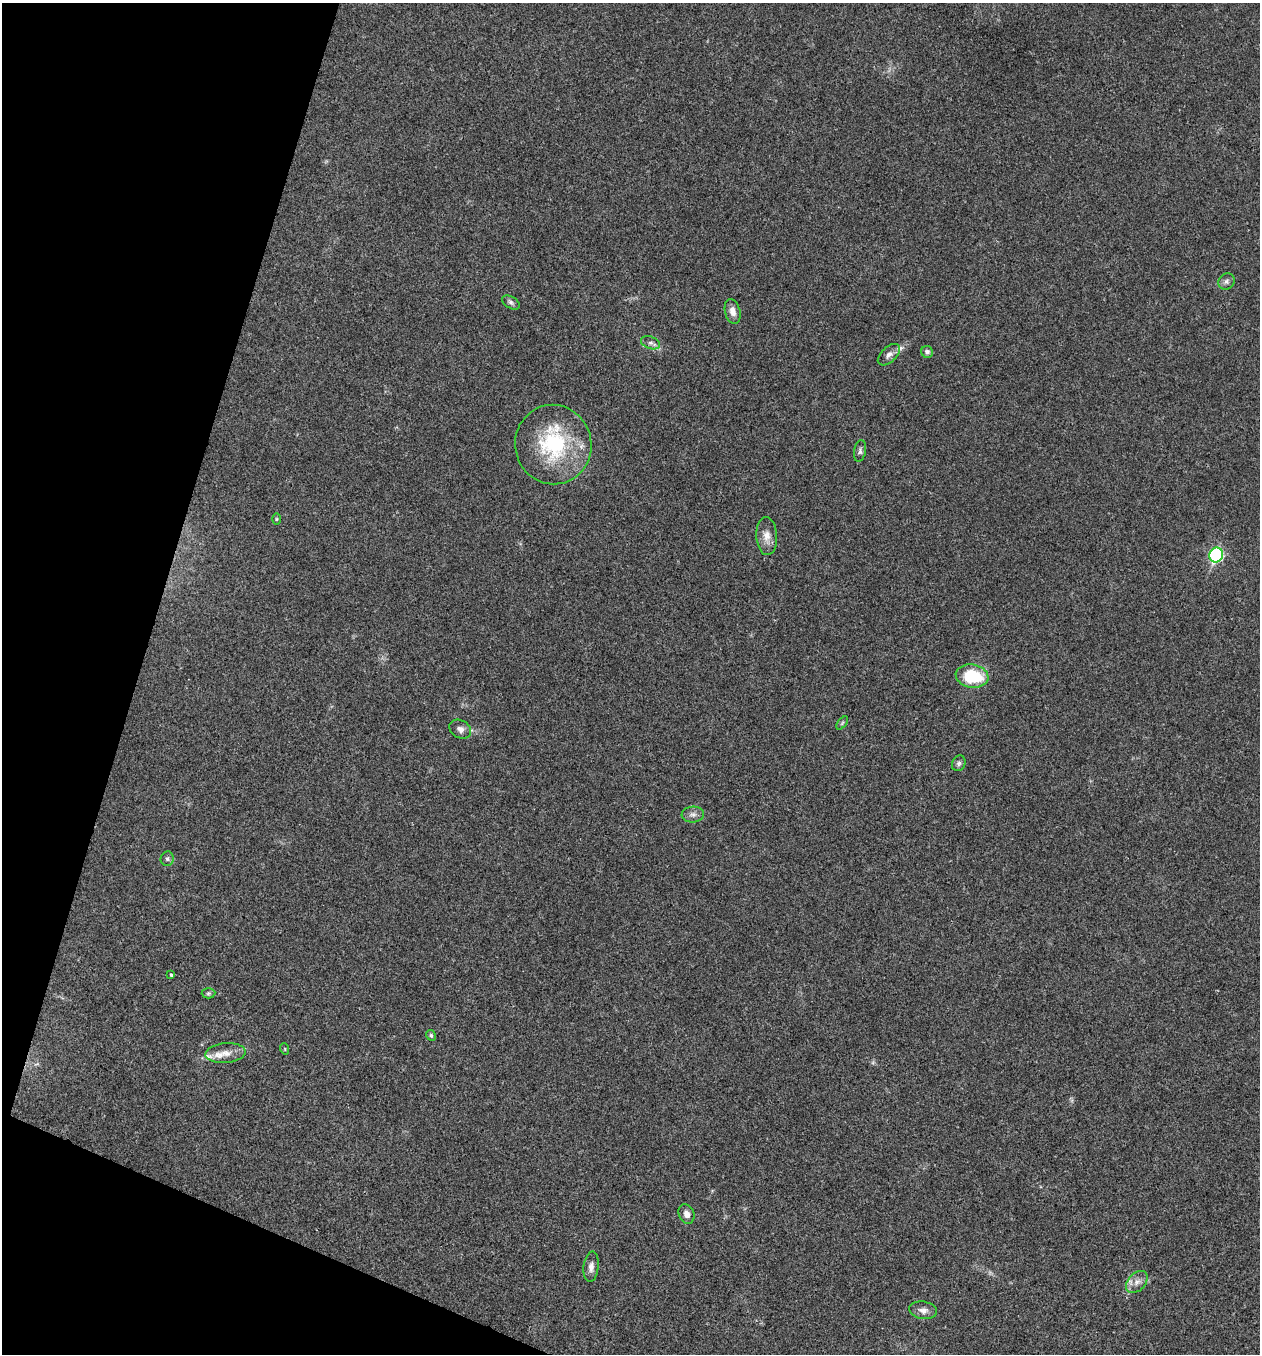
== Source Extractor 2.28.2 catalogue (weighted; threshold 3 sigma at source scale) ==
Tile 9 of 4 x 4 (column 1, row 3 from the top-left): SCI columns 266-1523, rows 1355-2706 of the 5430 x 5416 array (HDU 1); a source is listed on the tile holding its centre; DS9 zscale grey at full resolution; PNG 1262 x 1356 px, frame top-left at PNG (2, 3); each listed source drawn as its Kron ellipse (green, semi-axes under 4 px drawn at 4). Shown black and unused: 15% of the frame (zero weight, under 3 of 4 exposures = <1% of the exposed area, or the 3 px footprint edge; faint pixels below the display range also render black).
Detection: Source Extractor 2.28.2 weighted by HDU 2 'WHT'; one run over the whole footprint, this tile lists its part. Background 0.0216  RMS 0.0041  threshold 0.0183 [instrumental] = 3 sigma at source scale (4.5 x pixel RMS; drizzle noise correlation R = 1.50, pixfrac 1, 0.05/0.05 arcsec/px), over >= 5 px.
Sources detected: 29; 3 inside a brighter listed object's ellipse — not listed separately; the other 26 listed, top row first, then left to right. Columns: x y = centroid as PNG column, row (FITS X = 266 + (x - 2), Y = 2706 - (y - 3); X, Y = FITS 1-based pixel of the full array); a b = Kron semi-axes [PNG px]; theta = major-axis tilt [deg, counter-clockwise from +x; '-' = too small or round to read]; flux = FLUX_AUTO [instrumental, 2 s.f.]
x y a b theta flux
1226 281 8 7 - 1.3
511 302 10 5 -33 1.2
733 312 13 7 -75 2.8
651 343 10 6 -21 1.5
927 352 6 5 - 1.1
889 355 13 7 43 2.1
553 445 40 38 -77 38
860 451 11 6 80 1.2
276 519 5 3 - 0.46
767 536 19 10 -87 3.9
1216 555 7 6 - 44
972 676 16 11 -10 18
842 723 8 4 54 0.63
460 729 11 8 -31 2.2
959 763 8 6 64 1.1
693 815 11 8 4 1.9
167 859 7 6 - 1
171 975 3 3 - 0.9
208 993 7 5 2 0.68
431 1035 5 4 - 0.75
285 1049 5 3 - 0.39
225 1053 20 10 5 4.3
686 1214 10 7 -68 2.3
591 1267 15 7 84 2.4
1137 1282 13 8 48 2.9
923 1310 14 8 -9 2.5